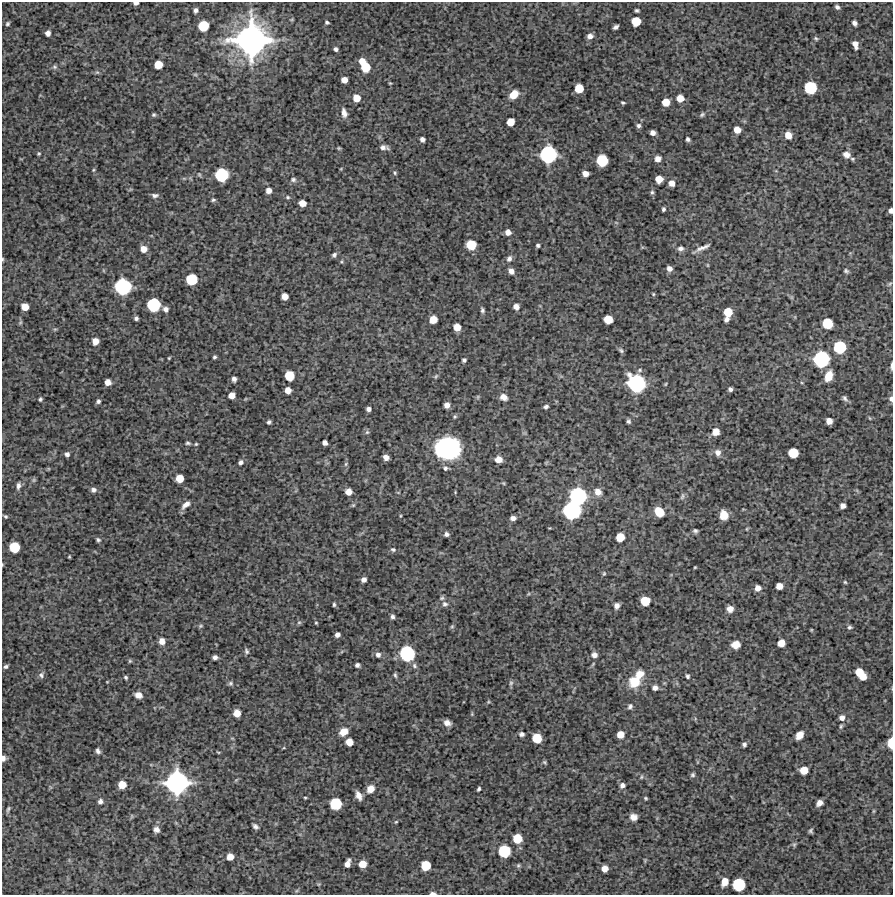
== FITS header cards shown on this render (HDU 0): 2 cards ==
NAXIS1  =                  891 /Length X axis
NAXIS2  =                  893 /Length Y axis

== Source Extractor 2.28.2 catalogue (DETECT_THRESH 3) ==
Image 891 x 893 px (HDU 0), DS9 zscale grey, 1 PNG px = 1 image px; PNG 895 x 897 px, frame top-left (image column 1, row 893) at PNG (2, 2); no overlay
Background 4130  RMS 230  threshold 678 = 3 sigma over >= 5 px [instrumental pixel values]
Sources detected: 260; all 260 listed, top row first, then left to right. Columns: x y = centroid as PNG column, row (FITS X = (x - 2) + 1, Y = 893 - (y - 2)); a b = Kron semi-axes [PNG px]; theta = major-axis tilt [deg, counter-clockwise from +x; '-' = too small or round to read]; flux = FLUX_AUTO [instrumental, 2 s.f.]
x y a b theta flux
136 3 5 3 - 4.3e+04
837 7 5 4 - 3.9e+04
196 10 4 4 - 4.3e+04
637 10 4 3 - 2.6e+04
636 21 7 6 - 3.5e+05
327 22 4 3 - 2.4e+04
854 23 5 4 - 5.1e+04
8 24 5 5 - 2.7e+04
203 26 7 7 - 4.6e+05
616 27 5 4 - 4.1e+04
48 33 5 5 - 7.3e+04
590 36 6 5 - 7.4e+04
816 38 6 5 - 2.3e+04
251 40 24 24 - 5.3e+06
855 44 7 5 -74 9.6e+04
336 49 4 4 - 3.8e+04
362 61 6 5 - 1.4e+05
158 65 6 6 - 2.6e+05
55 67 7 5 -1 3.2e+04
365 67 8 7 - 3.7e+05
97 72 6 4 0 2.2e+04
344 80 5 5 - 1.2e+05
390 83 3 3 - 1.4e+04
579 88 6 6 - 3.1e+05
810 88 8 8 - 7.7e+05
514 94 9 7 43 2.1e+05
356 98 6 6 - 1.8e+05
680 98 6 6 - 1.8e+05
666 102 6 6 - 1.8e+05
623 103 4 3 - 2.0e+04
344 113 11 6 -78 8.6e+04
702 114 7 4 38 2.7e+04
154 115 5 4 - 2.4e+04
510 122 6 6 - 2.0e+05
639 126 5 5 - 3.6e+04
737 130 6 5 - 1.6e+05
653 133 5 4 - 6.8e+04
788 135 6 6 - 1.6e+05
422 139 5 4 - 5.6e+04
688 139 4 4 - 3.5e+04
383 147 9 6 10 6.3e+04
339 148 5 4 - 1.7e+04
39 154 4 4 - 1.9e+04
548 154 12 11 - 1.6e+06
846 155 9 7 -22 9.8e+04
658 159 7 6 - 7.8e+04
602 160 8 8 - 6.2e+05
93 170 5 4 - 1.6e+04
395 173 6 4 -90 2.1e+04
585 173 5 5 - 9.8e+04
222 175 9 9 - 8.7e+05
659 179 6 6 - 1.9e+05
293 180 7 6 - 3.7e+04
672 183 6 6 - 1.0e+05
269 191 5 5 - 8.4e+04
652 192 6 5 - 2.9e+04
155 195 8 5 0 4.3e+04
288 197 6 4 -21 2.2e+04
213 200 5 4 - 2.4e+04
302 203 6 5 - 1.5e+05
663 209 4 3 - 2.8e+04
891 211 5 4 - 6.2e+04
508 232 6 6 - 9.5e+04
471 245 7 7 - 4.1e+05
538 245 4 3 - 2.7e+04
681 248 8 6 4 5.4e+04
702 248 25 5 25 8.7e+04
144 249 6 6 - 1.4e+05
334 255 6 5 - 3.7e+04
3 259 5 3 - 1.6e+04
509 259 8 6 62 5.4e+04
708 265 5 3 - 1.3e+04
669 269 5 5 - 7.2e+04
511 271 6 5 - 8.1e+04
846 271 6 4 -38 2.9e+04
191 279 8 7 - 5.9e+05
890 284 6 4 57 2.4e+04
123 287 11 11 - 1.4e+06
653 294 4 4 - 1.5e+04
285 296 6 5 - 1.4e+05
154 305 9 9 - 8.9e+05
25 307 6 5 - 1.9e+05
516 307 6 5 - 8.8e+04
166 309 6 6 - 6.5e+04
482 310 6 4 -83 3.3e+04
728 312 7 6 - 2.8e+05
136 318 4 4 - 3.2e+04
433 319 6 6 - 2.0e+05
608 319 6 6 - 2.9e+05
726 320 5 4 - 5.5e+04
827 323 7 7 - 4.7e+05
457 327 6 5 - 1.7e+05
55 329 6 4 18 1.6e+04
95 341 6 5 - 1.3e+05
840 347 9 9 - 7.9e+05
621 350 8 4 -38 2.9e+04
214 357 3 3 - 2.4e+04
169 358 4 3 - 1.4e+04
821 359 11 11 - 1.4e+06
464 360 4 4 - 3.1e+04
891 366 8 2 88 3.5e+04
289 376 7 7 - 3.7e+05
436 376 7 4 46 2.2e+04
829 376 10 7 71 2.5e+05
234 379 5 4 - 5.2e+04
108 382 5 5 - 1.0e+05
636 383 13 11 -46 1.7e+06
730 389 4 4 - 3.9e+04
288 390 5 5 - 1.2e+05
231 395 5 5 - 1.2e+05
478 397 6 4 -72 1.7e+04
504 397 7 6 - 9.7e+04
845 398 8 6 -56 4.1e+04
40 399 4 4 - 2.5e+04
891 399 7 5 -83 4.8e+04
98 401 5 4 - 3.3e+04
447 405 5 5 - 8.7e+04
546 407 5 4 - 3.5e+04
369 409 4 4 - 5.3e+04
455 417 6 4 68 2.2e+04
628 421 5 4 - 3.1e+04
829 421 6 5 - 9.8e+04
269 422 4 4 - 3.3e+04
367 432 6 5 - 2.5e+04
716 432 6 6 - 1.5e+05
188 443 6 4 -7 2.7e+04
325 443 5 4 - 6.9e+04
196 444 4 4 - 1.7e+04
447 448 18 16 -4 2.4e+06
718 452 7 7 - 8.1e+04
793 453 7 7 - 4.2e+05
67 454 5 4 - 4.4e+04
386 457 5 5 - 8.9e+04
498 459 7 6 - 1.2e+05
241 462 6 5 - 5.0e+04
346 464 6 4 62 2.3e+04
445 468 7 6 - 3.9e+04
180 478 6 6 - 2.3e+05
34 480 6 5 - 2.3e+04
503 483 5 4 - 1.7e+04
18 486 9 5 80 4.9e+04
93 490 7 6 - 4.6e+04
348 492 6 5 - 1.1e+05
398 492 5 3 - 1.3e+04
598 492 9 8 - 1.0e+05
578 496 12 12 - 1.6e+06
682 496 10 4 73 3.1e+04
186 505 12 6 42 8.8e+04
843 506 5 5 - 7.4e+04
571 511 11 11 - 1.6e+06
659 512 8 7 - 2.9e+05
724 515 8 7 - 1.9e+05
5 516 4 4 - 2.2e+04
400 516 4 3 - 1.3e+04
513 518 5 4 - 6.0e+04
747 529 5 3 - 1.4e+04
695 531 5 4 - 3.1e+04
446 534 5 5 - 4.5e+04
620 537 6 6 - 3.0e+05
98 540 5 5 - 2.7e+04
14 547 7 7 - 5.0e+05
393 550 7 5 -5 3.2e+04
69 557 3 2 - 1.5e+04
695 567 3 2 - 1.2e+04
604 574 6 5 - 2.2e+04
364 580 5 5 - 6.5e+04
845 582 5 4 - 1.7e+04
779 586 5 5 - 1.3e+05
758 588 5 5 - 9.8e+04
442 598 7 5 5 2.8e+04
645 601 7 7 - 3.5e+05
445 604 8 7 - 4.7e+04
334 605 4 3 - 2.4e+04
617 606 5 5 - 6.8e+04
730 609 6 5 - 9.2e+04
392 617 5 4 - 3.8e+04
299 622 6 5 - 2.4e+04
316 623 4 3 - 1.5e+04
201 626 6 5 - 2.3e+04
452 626 5 5 - 2.1e+04
850 627 6 5 - 2.8e+04
811 630 4 3 - 1.2e+04
337 635 5 4 - 6.1e+04
162 641 6 6 - 1.2e+05
781 643 6 6 - 1.7e+05
736 645 8 6 13 1.4e+05
246 651 8 5 -60 3.4e+04
407 653 11 10 - 1.2e+06
378 655 7 6 - 5.8e+04
594 655 7 6 - 6.4e+04
215 657 5 4 - 5.2e+04
130 661 5 5 - 1.9e+04
357 665 4 4 - 4.1e+04
414 666 8 6 -57 4.1e+04
6 667 5 4 - 3.4e+04
859 672 6 6 - 2.5e+05
639 674 9 8 - 1.6e+05
41 675 8 7 - 4.4e+04
395 675 6 4 -79 2.7e+04
687 676 5 4 - 2.9e+04
126 677 4 4 - 2.5e+04
863 677 5 5 - 1.5e+05
635 682 13 12 - 3.2e+05
230 683 6 6 - 3.0e+04
511 683 6 5 - 2.8e+04
655 688 6 5 - 5.9e+04
138 695 6 5 - 9.6e+04
488 702 5 3 - 1.5e+04
630 706 7 5 48 3.6e+04
237 713 6 6 - 1.6e+05
842 718 6 6 - 7.8e+04
447 723 7 5 -20 9.5e+04
841 726 6 5 - 2.4e+04
344 732 9 7 30 1.7e+05
522 734 5 5 - 4.4e+04
620 734 6 6 - 1.8e+05
799 735 7 5 53 1.5e+05
232 738 6 3 -18 1.3e+04
537 738 7 6 - 3.6e+05
349 742 6 6 - 1.7e+05
891 743 9 5 89 2.6e+05
744 744 5 4 - 3.8e+04
98 751 6 4 -61 4.1e+04
218 752 5 3 - 1.3e+04
3 758 6 5 - 5.9e+04
544 762 6 4 -72 2.0e+04
804 770 6 6 - 2.4e+05
693 775 6 6 - 3.0e+04
641 777 6 4 88 1.9e+04
177 782 16 15 - 2.8e+06
122 785 6 6 - 2.2e+05
622 785 6 6 - 5.2e+04
370 789 9 7 50 1.3e+05
479 789 4 3 - 2.7e+04
359 795 9 5 -66 1.0e+05
305 798 3 3 - 1.6e+04
646 798 5 4 - 1.9e+04
100 801 6 5 - 4.9e+04
819 803 6 5 - 9.0e+04
336 804 8 8 - 6.5e+05
8 809 7 3 73 2.7e+04
873 811 6 4 89 1.5e+04
634 817 7 7 - 9.6e+04
396 822 5 4 - 1.6e+04
255 826 6 5 - 4.7e+04
156 829 7 7 - 6.2e+04
811 831 4 4 - 2.7e+04
517 838 7 6 - 3.3e+05
794 845 6 5 - 2.5e+04
504 851 8 8 - 7.1e+05
230 857 6 5 - 1.3e+05
645 860 8 3 -85 1.5e+04
347 864 8 5 69 1.0e+05
362 864 6 5 - 1.9e+05
426 865 7 7 - 3.9e+05
518 865 6 5 - 2.1e+04
605 868 5 5 - 1.2e+05
725 882 7 6 - 1.6e+05
739 885 9 8 - 7.9e+05
433 893 6 3 -5 3.9e+04
At the frame edge (FLAGS 8, measured only in part): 8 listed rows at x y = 136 3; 891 211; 3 259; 891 366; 891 399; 891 743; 3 758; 433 893